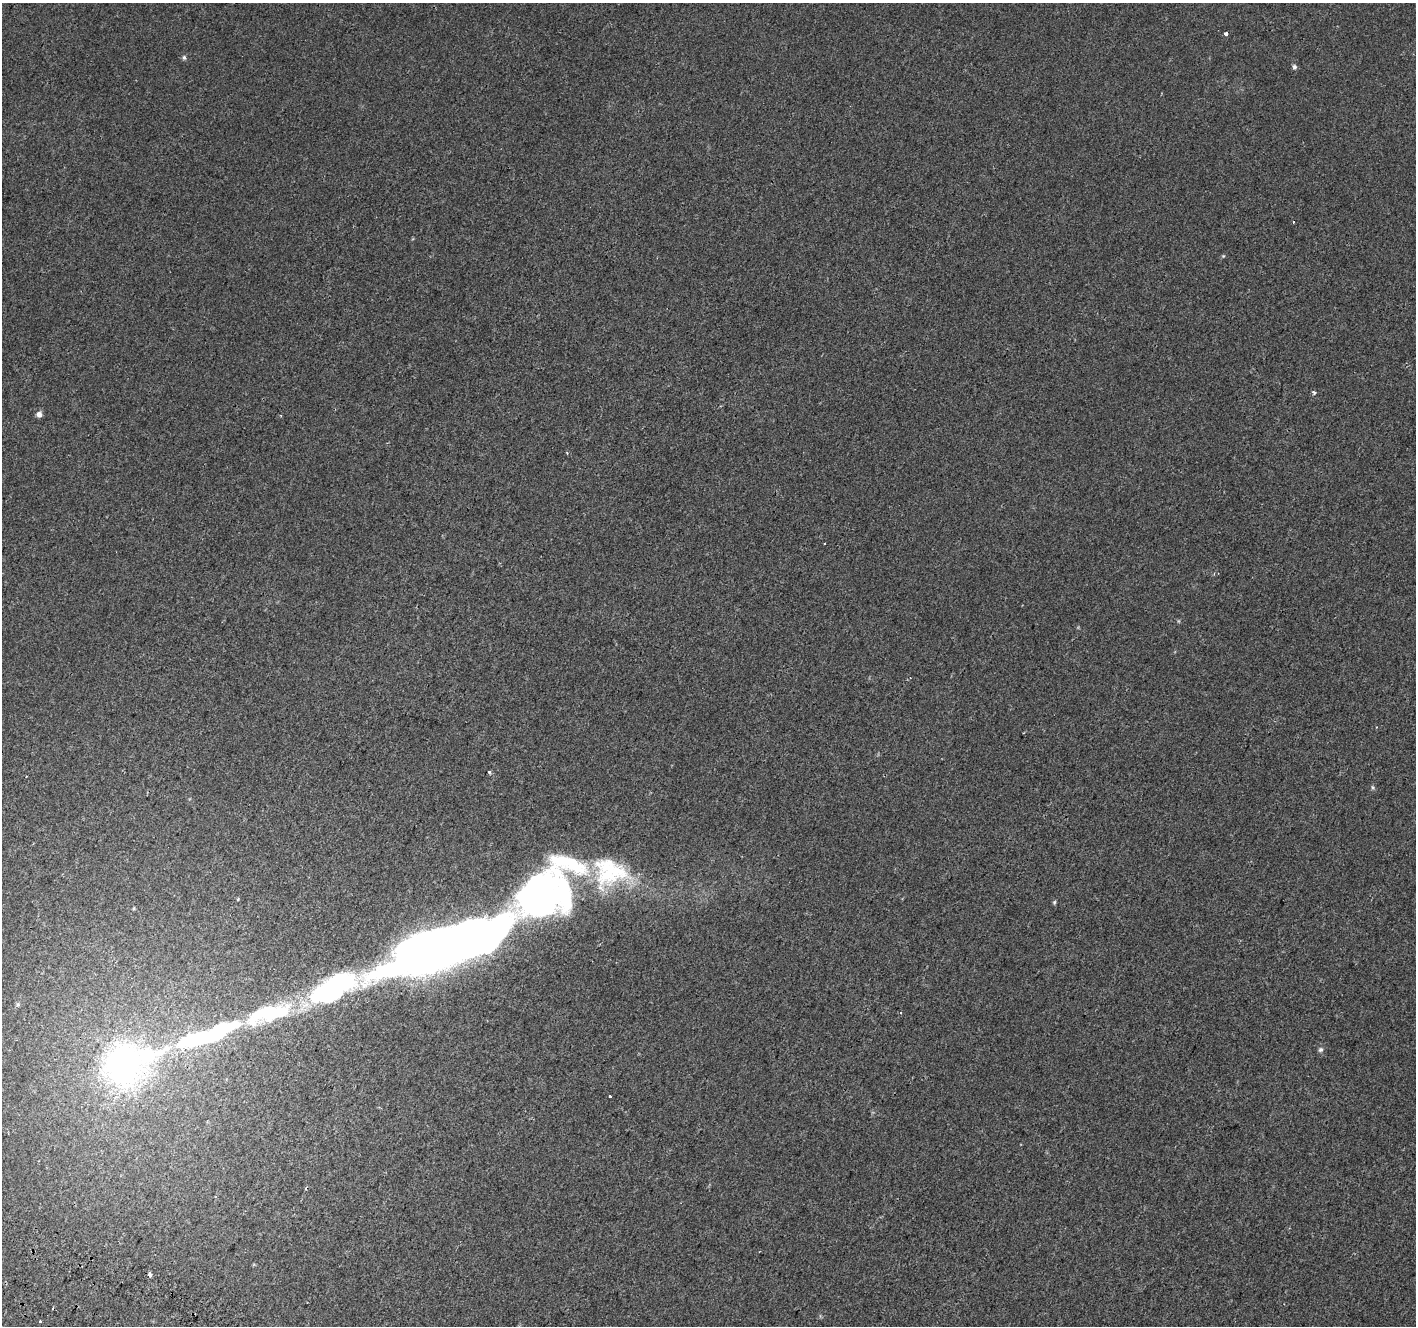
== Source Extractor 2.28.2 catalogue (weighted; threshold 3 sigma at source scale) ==
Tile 7 of 4 x 4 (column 3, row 2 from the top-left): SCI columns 2857-4270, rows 2910-4233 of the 5718 x 5883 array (HDU 1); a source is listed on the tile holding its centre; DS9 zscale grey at full resolution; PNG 1418 x 1328 px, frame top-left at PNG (2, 3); no overlay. Shown black and unused: <1% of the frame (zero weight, under 2 of 3 exposures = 3% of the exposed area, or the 3 px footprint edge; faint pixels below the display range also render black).
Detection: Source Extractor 2.28.2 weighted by HDU 2 'WHT'; one run over the whole footprint, this tile lists its part. Background 5.91e-04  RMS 0.0039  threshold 0.0175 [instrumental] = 3 sigma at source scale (4.5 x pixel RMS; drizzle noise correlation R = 1.50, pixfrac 1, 0.0396/0.0396 arcsec/px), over >= 5 px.
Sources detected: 34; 3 inside a brighter object's white glare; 3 cosmic-ray / hot-pixel residue — not listed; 3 inside a brighter listed object's ellipse — not listed separately; the other 25 listed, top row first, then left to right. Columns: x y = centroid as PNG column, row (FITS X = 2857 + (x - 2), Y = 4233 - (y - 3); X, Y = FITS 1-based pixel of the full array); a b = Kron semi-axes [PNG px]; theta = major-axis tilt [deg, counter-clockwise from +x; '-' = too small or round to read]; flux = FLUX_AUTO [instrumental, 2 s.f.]
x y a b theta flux
1226 34 4 3 - 1.6
184 57 7 5 -87 0.78
1294 67 7 5 -75 0.91
1223 256 5 4 - 0.43
1314 392 5 4 - 0.81
39 414 6 6 - 1.8
281 415 3 3 - 0.4
567 453 4 3 - 0.3
824 544 3 2 - 0.37
489 772 4 3 - 0.81
1373 787 6 5 - 0.61
544 894 90 41 39 220
1054 902 6 4 69 0.52
134 908 5 3 - 0.36
419 956 30 27 58 400
332 989 144 26 20 120
18 1004 6 5 - 0.69
901 1013 3 3 - 0.45
191 1040 19 8 15 49
1321 1049 6 6 - 0.97
147 1055 18 9 13 32
125 1064 17 16 - 260
610 1096 3 3 - 9.9
149 1274 4 3 - 3.6
40 1321 3 2 - 0.35